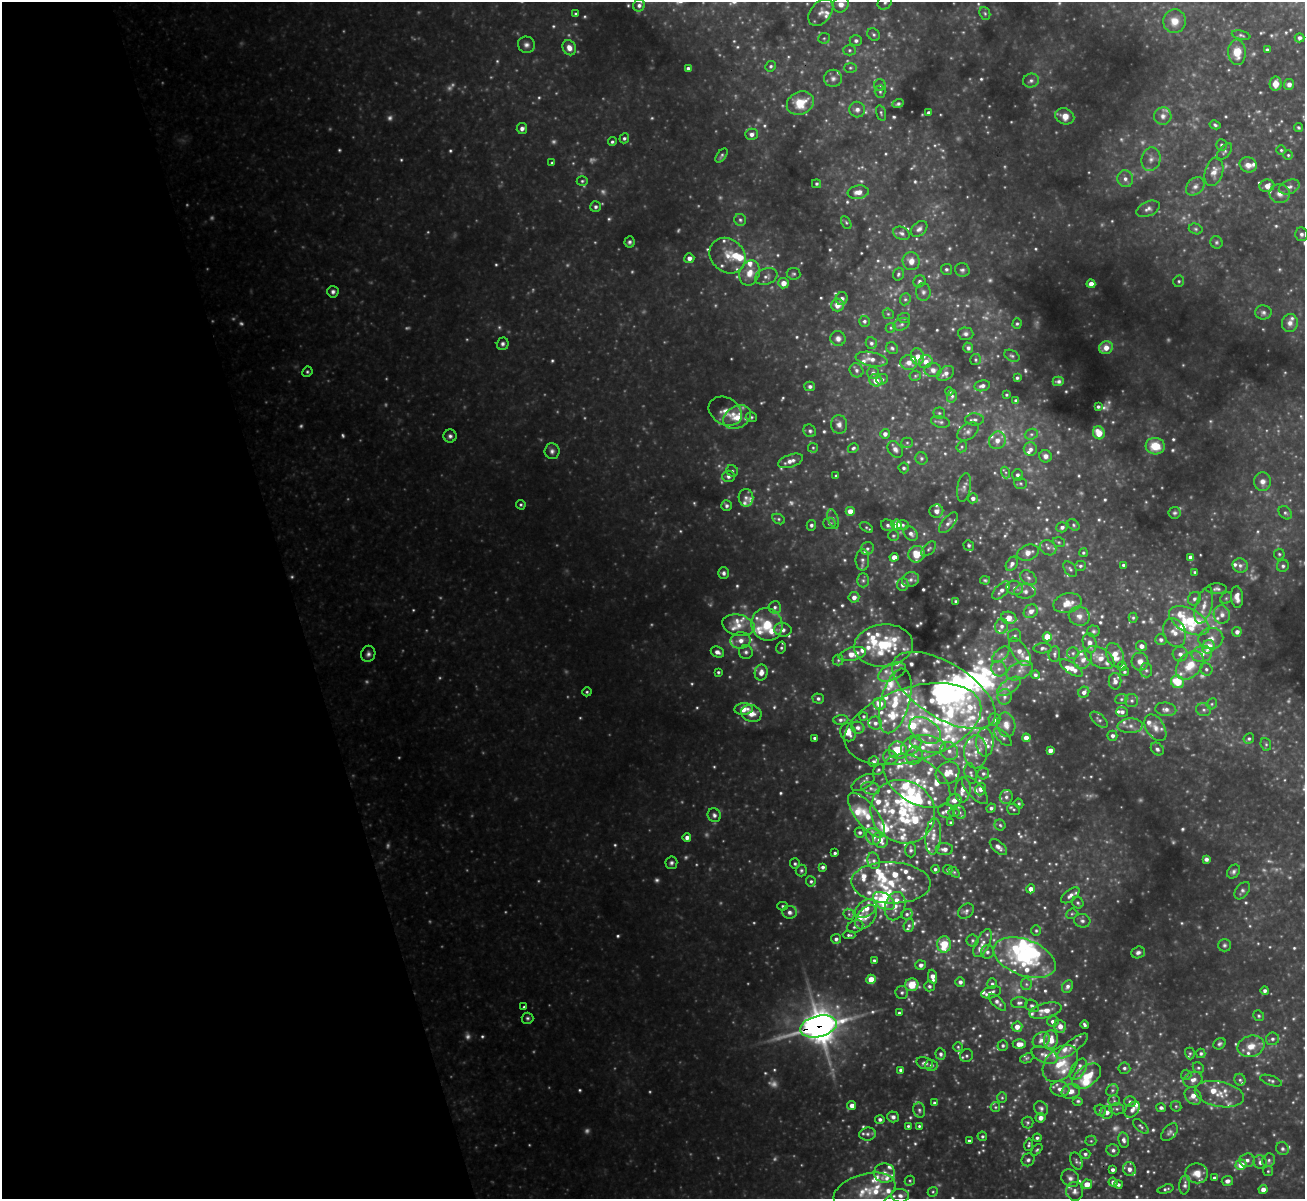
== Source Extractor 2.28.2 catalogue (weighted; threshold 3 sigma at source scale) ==
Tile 5 of 4 x 4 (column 1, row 2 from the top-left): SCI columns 2-1304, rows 2539-3735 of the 5214 x 5200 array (HDU 1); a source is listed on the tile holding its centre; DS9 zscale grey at full resolution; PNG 1307 x 1201 px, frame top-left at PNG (2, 2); each listed source drawn as its Kron ellipse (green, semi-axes under 4 px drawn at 4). Shown black and unused: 22% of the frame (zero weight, under 3 of 4 exposures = <1% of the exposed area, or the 3 px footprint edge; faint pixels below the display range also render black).
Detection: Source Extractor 2.28.2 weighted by HDU 2 'WHT'; one run over the whole footprint, this tile lists its part. Background 0.403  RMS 0.04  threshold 0.18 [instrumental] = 3 sigma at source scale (4.5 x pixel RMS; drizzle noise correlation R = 1.50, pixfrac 1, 0.05/0.05 arcsec/px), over >= 5 px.
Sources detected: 1021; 163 too faint to see at this stretch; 5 inside a brighter object's white glare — neither listed nor drawn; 186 inside a brighter listed object's ellipse — not listed separately; of the other 667, all 500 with FLUX_AUTO >= 5.91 (the completeness limit of this list) listed and drawn (167 fainter detections not listed), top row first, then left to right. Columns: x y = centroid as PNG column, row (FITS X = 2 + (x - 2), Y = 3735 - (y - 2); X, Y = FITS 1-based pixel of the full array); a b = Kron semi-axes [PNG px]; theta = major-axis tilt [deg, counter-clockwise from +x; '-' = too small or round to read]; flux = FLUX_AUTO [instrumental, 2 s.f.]
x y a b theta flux
885 2 8 6 43 13
841 4 9 7 51 37
639 5 6 5 - 14
821 12 15 10 50 35
985 13 7 5 -69 8.2
576 14 4 4 - 7.1
1174 21 12 11 - 46
874 35 7 5 -45 8.9
1241 35 9 4 -13 8.4
824 38 6 5 - 7.3
1299 38 5 4 - 14
856 41 6 5 - 12
526 45 8 8 - 17
569 48 8 6 -64 32
849 50 6 5 - 8.9
1267 50 4 4 - 7.7
1237 52 13 9 -85 68
771 66 5 5 - 7.9
688 68 4 3 - 13
850 68 6 5 - 6.9
833 78 9 8 - 17
1031 81 8 7 - 15
1276 84 7 6 - 38
1289 84 5 5 - 18
880 85 6 5 - 9.2
880 92 6 5 - 8.1
800 103 14 11 27 91
898 104 5 4 - 8.9
857 110 8 7 - 20
881 113 8 4 -75 7.5
929 113 4 3 - 13
1065 116 10 7 -24 40
1163 116 9 8 - 24
1215 125 5 4 - 8.1
1298 127 4 3 - 6.7
522 128 5 5 - 19
751 134 6 5 - 18
624 138 5 4 - 9.1
612 142 4 4 - 7.6
1221 145 6 5 - 9.1
1281 150 4 4 - 6.1
1224 152 10 5 50 9.8
722 155 8 4 52 7.8
1288 155 5 5 - 6.1
1151 159 12 9 75 29
552 163 4 3 - 6.3
1248 165 9 7 -24 30
1214 172 15 9 74 37
1125 179 8 8 - 23
582 181 5 5 - 7.1
816 184 4 4 - 7.9
1195 186 10 8 44 22
1267 186 7 6 - 26
1289 187 11 7 20 18
858 192 10 6 7 32
1280 194 10 9 - 25
596 207 5 5 - 12
1148 209 12 7 24 20
740 220 6 6 - 9.3
846 222 7 4 -62 6.7
919 229 9 6 41 17
1196 229 7 5 -16 7.6
902 233 9 6 -24 14
1301 234 7 6 - 12
630 242 5 5 - 9.8
1216 242 6 6 - 8.1
728 256 19 16 -43 68
689 258 5 5 - 24
911 261 9 8 - 34
946 269 5 5 - 9.3
962 270 7 6 - 12
750 273 13 10 71 49
794 274 7 6 - 8.3
898 274 6 5 - 8.1
766 276 11 8 19 19
919 281 6 5 - 12
1179 281 6 5 - 7.7
783 283 5 5 - 41
1091 284 4 4 - 32
333 292 6 5 - 13
923 292 9 7 -88 14
842 298 6 6 - 13
905 299 6 5 - 7.6
837 305 6 6 - 37
1263 312 8 7 - 13
888 314 6 5 - 6.3
904 318 6 5 - 6.5
864 321 5 5 - 9.9
1290 323 9 8 - 23
901 324 8 6 22 12
1017 324 5 4 - 7.3
891 328 5 4 - 6
966 334 8 6 -3 14
838 338 7 7 - 19
871 343 6 5 - 11
503 344 6 6 - 12
892 348 6 5 - 8.2
968 348 5 5 - 13
1106 348 7 6 - 39
918 356 8 6 -76 31
1012 356 8 5 -28 8.9
871 359 16 7 -11 30
975 360 5 5 - 6.5
909 362 8 7 - 32
926 362 7 6 - 30
857 370 7 6 - 14
933 370 8 7 - 22
307 372 5 5 - 6.6
873 373 6 5 - 13
945 373 9 6 33 24
915 376 6 5 - 6.1
1017 378 4 3 - 7.6
882 379 6 5 - 8.3
876 380 7 6 - 45
1058 381 6 4 2 11
810 386 5 5 - 13
982 386 8 5 10 17
949 391 4 4 - 9.2
1006 395 4 4 - 6
952 396 6 5 - 9.9
1016 401 4 4 - 12
1098 407 4 3 - 8.5
725 411 17 13 -30 43
939 413 5 5 - 7.3
737 417 15 10 31 69
751 417 6 4 -14 6.8
975 419 9 6 0 14
940 422 9 5 -12 12
839 424 9 8 - 21
810 431 7 6 - 12
968 432 12 7 35 19
1099 433 6 6 - 79
885 434 5 5 - 18
1031 434 7 5 20 8.4
450 436 6 6 - 13
997 440 9 8 - 33
907 443 5 5 - 7
1155 446 9 8 - 92
962 447 6 5 - 6.9
813 448 5 5 - 6.1
853 448 6 4 33 8.2
895 449 9 6 -49 16
1030 449 6 6 - 17
552 451 7 7 - 15
1046 456 6 6 - 17
921 458 6 5 - 9.7
791 461 13 6 19 28
904 468 5 5 - 9.6
732 471 6 5 - 7.6
1006 472 6 3 -71 6.2
1017 475 6 5 - 13
728 476 6 5 - 16
836 476 3 3 - 6.4
1262 482 9 8 - 27
1021 483 6 5 - 7.7
964 487 15 6 79 19
746 498 9 7 -89 16
973 498 5 5 - 16
521 505 5 4 - 6.8
726 506 5 5 - 12
850 511 4 4 - 39
936 511 7 6 - 18
1175 513 6 6 - 8.7
1285 513 7 5 -45 9.8
779 519 7 5 -28 7.8
833 519 10 5 -71 11
829 523 6 5 - 9.4
948 523 13 6 50 17
811 525 5 4 - 10
888 525 7 5 -24 13
896 525 5 5 - 57
903 525 6 4 -1 8.6
1073 525 7 5 -43 7.4
866 527 7 4 -32 6.6
1062 527 5 5 - 14
911 534 8 6 -46 17
893 536 5 5 - 6.6
1059 542 6 4 -20 6.5
969 545 5 5 - 8.8
867 548 7 6 - 12
1048 548 8 7 - 17
929 549 9 5 45 8.6
1028 553 11 7 20 30
1083 553 4 4 - 6.2
917 554 8 8 - 88
1279 554 5 5 - 7.1
894 557 4 4 - 35
1190 557 4 4 - 20
862 560 10 7 89 20
1012 564 8 5 59 16
1123 565 3 3 - 7
1240 565 7 7 - 18
1080 566 5 5 - 8.3
1283 566 6 6 - 11
1070 569 8 5 -53 9.8
1195 572 4 3 - 5.9
723 573 6 5 - 14
1028 578 9 6 -39 14
863 580 7 6 - 11
911 580 9 7 25 16
985 580 5 4 - 6.1
903 585 6 6 - 18
1015 588 8 7 - 16
1217 589 10 5 0 13
1001 590 11 6 46 21
1025 591 11 7 0 20
854 597 5 5 - 23
1237 597 11 6 -86 30
1226 598 6 5 - 7.4
1194 599 7 6 - 14
956 601 3 3 - 7.6
1067 603 14 9 14 52
1204 605 19 8 74 44
775 607 6 6 - 11
1031 611 7 6 - 24
1222 615 9 8 - 26
1079 616 10 9 - 27
1009 618 8 6 -9 59
1133 618 5 4 - 6.4
1189 621 22 11 -28 300
739 625 17 10 -12 52
767 625 16 15 - 110
1001 626 7 6 - 18
783 630 9 6 -8 22
1093 631 6 6 - 8.5
1174 632 15 11 -71 42
1237 632 5 4 - 18
1015 635 6 6 - 9.5
1047 637 4 4 - 80
1211 639 12 10 12 39
741 640 10 8 11 33
1161 640 6 5 - 12
1090 643 10 6 -76 25
884 645 29 21 6 240
1141 646 5 5 - 20
1208 647 7 6 - 85
781 648 6 4 77 7.2
1043 648 9 5 2 11
717 652 7 5 -24 20
746 652 7 7 - 13
1020 652 16 7 -57 37
1073 653 6 5 - 8.8
368 654 8 7 - 15
852 654 14 6 14 52
1054 654 8 6 84 11
1180 654 7 7 - 21
1202 654 10 8 14 36
1001 655 10 5 41 15
1115 655 13 8 -72 57
1100 658 16 9 -31 47
838 660 5 5 - 6.8
1083 660 10 8 48 26
1140 662 9 8 - 29
1190 665 16 11 47 98
1122 666 4 4 - 19
1071 668 13 5 -33 40
999 669 8 7 - 18
1206 669 6 6 - 10
1146 670 7 6 - 12
1020 671 14 8 25 31
718 672 4 3 - 6.4
761 672 8 6 79 30
892 672 15 8 25 34
1124 672 4 4 - 6.2
1035 675 4 4 - 9.9
1115 681 8 6 -88 21
1177 682 7 6 - 120
1009 686 13 7 36 26
944 690 58 27 -32 1200
587 692 4 4 - 6.2
1084 692 6 5 - 17
1004 697 8 7 - 16
818 699 5 5 - 11
1121 699 6 5 - 7
895 701 33 14 75 160
1132 701 6 6 - 11
879 704 6 6 - 58
1212 704 6 5 - 6.5
744 709 9 6 3 44
1166 709 10 7 -6 22
1203 710 7 6 - 12
1122 712 5 5 - 13
751 713 10 8 -20 43
864 716 4 4 - 6.2
994 719 6 6 - 17
841 720 7 5 5 12
1099 720 10 5 -41 10
875 723 6 6 - 17
913 724 71 36 17 710
1006 725 12 9 -80 34
1130 726 12 7 3 24
858 728 7 6 - 13
1155 728 14 9 -58 35
925 731 17 11 -34 72
848 732 9 7 -68 41
1112 736 5 5 - 14
1003 737 11 5 -46 13
815 738 3 3 - 8.3
1026 738 4 4 - 32
1249 739 5 5 - 9.1
985 742 14 9 -89 36
928 744 18 8 -11 60
1266 744 6 5 - 7.1
911 746 12 8 40 60
1157 749 7 5 -45 13
898 750 9 8 - 120
1050 750 4 4 - 24
949 751 9 8 - 30
975 752 16 11 89 54
914 756 9 8 - 28
890 757 7 6 - 14
874 762 5 5 - 12
878 770 5 5 - 6.8
948 773 12 10 35 66
971 773 10 6 -77 13
983 773 6 6 - 9.2
917 781 37 22 -32 210
863 782 12 6 30 17
871 788 9 6 -12 16
981 789 6 5 - 31
963 790 12 7 85 48
975 790 17 7 -48 31
1006 797 7 6 - 13
954 800 7 6 - 30
1019 804 5 4 - 6.4
991 808 5 4 - 11
1014 809 7 5 -20 8.9
946 811 8 6 -29 14
903 812 33 31 -38 300
954 812 6 4 -1 7
960 812 7 5 -69 11
714 815 7 6 - 16
867 815 27 11 -52 93
951 822 4 3 - 8.2
1000 825 5 5 - 8.1
860 832 5 5 - 9.6
933 836 18 8 85 42
687 837 4 4 - 20
873 837 8 7 - 25
880 840 8 7 - 42
998 847 10 5 -42 21
944 849 8 6 0 22
911 850 7 5 -90 10
835 853 3 3 - 7.8
1206 859 4 4 - 12
874 861 8 6 -75 13
671 863 6 6 - 11
795 864 5 5 - 8
823 867 4 3 - 11
935 869 4 4 - 8.4
801 870 6 5 - 8.2
948 870 5 4 - 8.1
954 872 6 4 -44 6.3
1234 872 7 5 53 12
811 881 5 5 - 7.9
891 883 40 20 -2 190
1031 889 4 4 - 29
1242 891 10 6 52 13
1070 895 11 5 37 20
884 901 12 7 -33 200
1078 903 6 5 - 8.7
782 906 5 4 - 6.6
895 906 14 10 75 45
866 909 12 8 36 54
966 911 9 6 42 14
789 912 7 6 - 17
849 914 6 5 - 6.5
907 914 6 5 - 8.6
1072 914 6 5 - 6.2
866 917 14 8 51 34
1082 921 8 6 -17 13
909 925 7 5 74 9.9
855 926 8 6 24 12
1036 931 5 4 - 6.9
849 935 6 3 -1 8.3
836 939 5 5 - 11
972 940 6 6 - 8.7
983 943 15 7 63 26
944 944 8 6 90 110
1224 945 6 6 - 9.3
987 952 7 6 - 14
1138 952 7 5 19 14
1025 958 32 18 -21 250
874 960 3 3 - 7.3
921 965 5 5 - 16
933 977 7 4 -80 29
871 979 4 4 - 71
960 982 5 5 - 14
992 984 5 4 - 6.9
1026 984 6 5 - 9.2
912 985 6 6 - 82
929 986 5 5 - 10
1067 986 7 5 65 15
1265 991 4 4 - 11
991 992 10 5 16 16
902 993 6 6 - 9.4
997 1002 11 5 -43 16
1019 1003 8 5 3 11
1032 1006 7 5 -33 11
524 1007 3 3 - 7.2
1045 1011 16 7 14 47
899 1013 4 4 - 7.6
1259 1016 5 5 - 7
527 1018 6 5 - 8.8
1053 1021 6 5 - 17
1084 1025 4 3 - 8.4
818 1026 19 10 13 8900
1060 1026 6 5 - 28
1017 1027 5 5 - 32
1272 1039 6 6 - 11
1041 1040 9 7 38 22
1051 1040 9 7 84 45
1019 1044 6 4 -1 33
1219 1044 7 5 33 9.4
1003 1045 5 5 - 9.4
1073 1046 18 6 38 25
1251 1046 13 10 14 55
958 1047 5 5 - 6.4
1190 1053 6 5 - 6.2
1201 1053 5 4 - 9
940 1054 6 5 - 11
1044 1055 14 7 -23 28
966 1056 7 6 - 10
1027 1058 7 4 23 6.6
925 1063 9 5 -14 14
1060 1064 21 14 49 100
931 1065 6 5 - 15
1124 1068 6 5 - 9.6
1198 1068 6 5 - 7.3
1078 1069 12 7 57 21
901 1070 4 4 - 15
1186 1075 5 5 - 6.4
1087 1076 16 10 38 98
1193 1080 9 7 23 25
1240 1080 6 5 - 9.1
1271 1081 11 5 -19 12
1060 1089 9 7 -11 24
1112 1090 6 5 - 8.8
1071 1091 9 7 16 31
1219 1094 25 12 -11 72
1193 1096 9 7 -50 33
1002 1098 5 5 - 6.6
1078 1101 5 4 - 6.7
1114 1101 5 5 - 7
1130 1102 5 5 - 13
934 1103 4 4 - 8.2
852 1106 4 4 - 28
1176 1106 6 5 - 6
995 1107 5 5 - 6
1041 1108 7 6 - 13
1161 1108 5 4 - 12
1117 1109 7 5 -1 8.7
919 1110 7 5 -78 11
1100 1110 6 5 - 8.1
1132 1110 9 6 48 19
1107 1112 6 6 - 20
893 1117 5 5 - 15
1041 1118 5 4 - 25
880 1119 4 4 - 11
1028 1122 6 6 - 7.7
908 1126 4 3 - 7.1
919 1126 4 4 - 6.7
1141 1126 9 5 -44 9.6
1170 1132 10 6 48 13
867 1134 8 6 7 13
982 1136 5 4 - 7.2
1037 1138 4 3 - 8.3
1124 1140 8 5 -80 15
969 1141 3 3 - 8.9
1091 1141 5 5 - 5.9
1029 1145 6 4 81 7.1
1282 1149 7 6 - 13
1037 1150 7 4 45 6.8
1113 1150 6 6 - 13
1085 1154 5 4 - 9.3
1028 1160 7 6 - 13
1247 1160 7 6 - 18
1269 1160 7 6 - 12
1076 1161 9 5 -68 10
1260 1162 7 6 - 20
1241 1165 5 5 - 68
1129 1169 7 6 - 20
1112 1170 4 3 - 13
1268 1171 5 5 - 6.1
885 1173 10 9 - 30
1197 1173 11 10 - 47
1070 1178 9 8 - 20
1214 1178 4 3 - 7.9
910 1181 5 5 - 6
1227 1181 6 5 - 17
1113 1182 4 4 - 20
1087 1184 5 5 - 45
1118 1185 4 4 - 9.9
1185 1185 9 5 83 14
1166 1189 8 4 14 8.2
1263 1189 4 4 - 31
865 1191 32 17 17 130
1075 1191 9 8 - 21
933 1192 5 4 - 6
900 1196 9 7 -4 20
Overlapping masked pixels (flux is a lower limit): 1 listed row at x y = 818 1026
Isophote crosses this tile's border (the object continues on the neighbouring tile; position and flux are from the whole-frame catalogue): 3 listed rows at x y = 885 2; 841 4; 865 1191